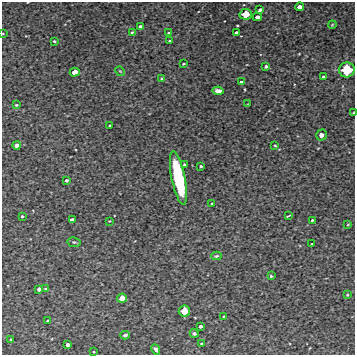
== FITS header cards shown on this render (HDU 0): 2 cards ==
NAXIS1  =                  353 /Length X axis
NAXIS2  =                  353 /Length Y axis

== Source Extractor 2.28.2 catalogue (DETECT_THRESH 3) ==
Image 353 x 353 px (HDU 0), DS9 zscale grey, 1 PNG px = 1 image px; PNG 357 x 357 px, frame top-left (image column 1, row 353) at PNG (2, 2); each listed source drawn as its Kron ellipse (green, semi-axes under 4 px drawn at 4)
Background 4890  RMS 210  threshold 621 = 3 sigma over >= 5 px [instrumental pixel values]
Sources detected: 58; all 58 listed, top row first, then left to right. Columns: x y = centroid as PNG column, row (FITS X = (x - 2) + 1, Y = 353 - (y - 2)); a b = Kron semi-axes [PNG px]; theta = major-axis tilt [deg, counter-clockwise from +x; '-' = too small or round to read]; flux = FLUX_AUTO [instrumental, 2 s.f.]
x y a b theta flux
300 7 4 4 - 8.7e+04
260 10 4 3 - 3.9e+04
246 14 6 5 - 2.2e+05
257 17 4 3 - 6.1e+04
332 25 4 3 - 1.1e+04
140 26 3 3 - 2.6e+04
132 32 4 3 - 1.4e+04
168 33 3 2 - 1.2e+04
236 33 4 3 - 3.6e+04
3 34 3 2 - 8.4e+03
54 41 3 3 - 1.6e+04
170 41 3 2 - 1.5e+04
183 64 3 3 - 1.7e+04
266 66 3 3 - 2.7e+04
347 70 8 7 - 4.4e+05
120 71 5 4 - 1.2e+04
75 72 5 4 - 1.3e+05
323 77 3 3 - 1.9e+04
161 78 4 3 - 1.2e+04
241 82 3 3 - 2.6e+04
218 91 5 4 - 8.3e+04
248 104 4 2 - 1.0e+04
16 105 3 2 - 1.6e+04
354 112 3 2 - 1.0e+04
110 126 3 3 - 2.3e+04
321 135 5 5 - 5.6e+04
17 145 4 4 - 3.7e+04
275 145 3 2 - 1.2e+04
184 165 3 3 - 1.7e+04
201 166 3 3 - 2.2e+04
178 178 27 7 -79 1.3e+06
66 180 3 3 - 2.8e+04
212 204 3 2 - 1.0e+04
22 216 3 3 - 2.1e+04
288 216 4 2 - 1.2e+04
72 220 4 4 - 6.6e+04
312 220 3 3 - 1.6e+04
109 221 3 2 - 8.6e+03
348 225 4 2 - 9.8e+03
74 242 6 5 - 2.2e+04
312 244 3 2 - 2.1e+04
216 256 5 4 - 1.7e+04
271 276 4 3 - 1.7e+04
39 289 4 4 - 5.7e+04
45 289 4 3 - 1.5e+04
347 295 3 2 - 1.1e+04
122 298 5 4 - 1.3e+05
184 311 6 5 - 2.2e+05
224 316 3 2 - 1.2e+04
48 321 3 3 - 3.0e+04
200 326 4 3 - 4.2e+04
194 333 4 4 - 2.5e+04
125 335 4 3 - 2.6e+04
11 340 3 3 - 2.0e+04
202 344 3 2 - 1.8e+04
68 345 4 3 - 5.4e+04
156 349 5 3 - 3.4e+04
94 352 2 2 - 1.1e+04
At the frame edge (FLAGS 8, measured only in part): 2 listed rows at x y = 3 34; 354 112